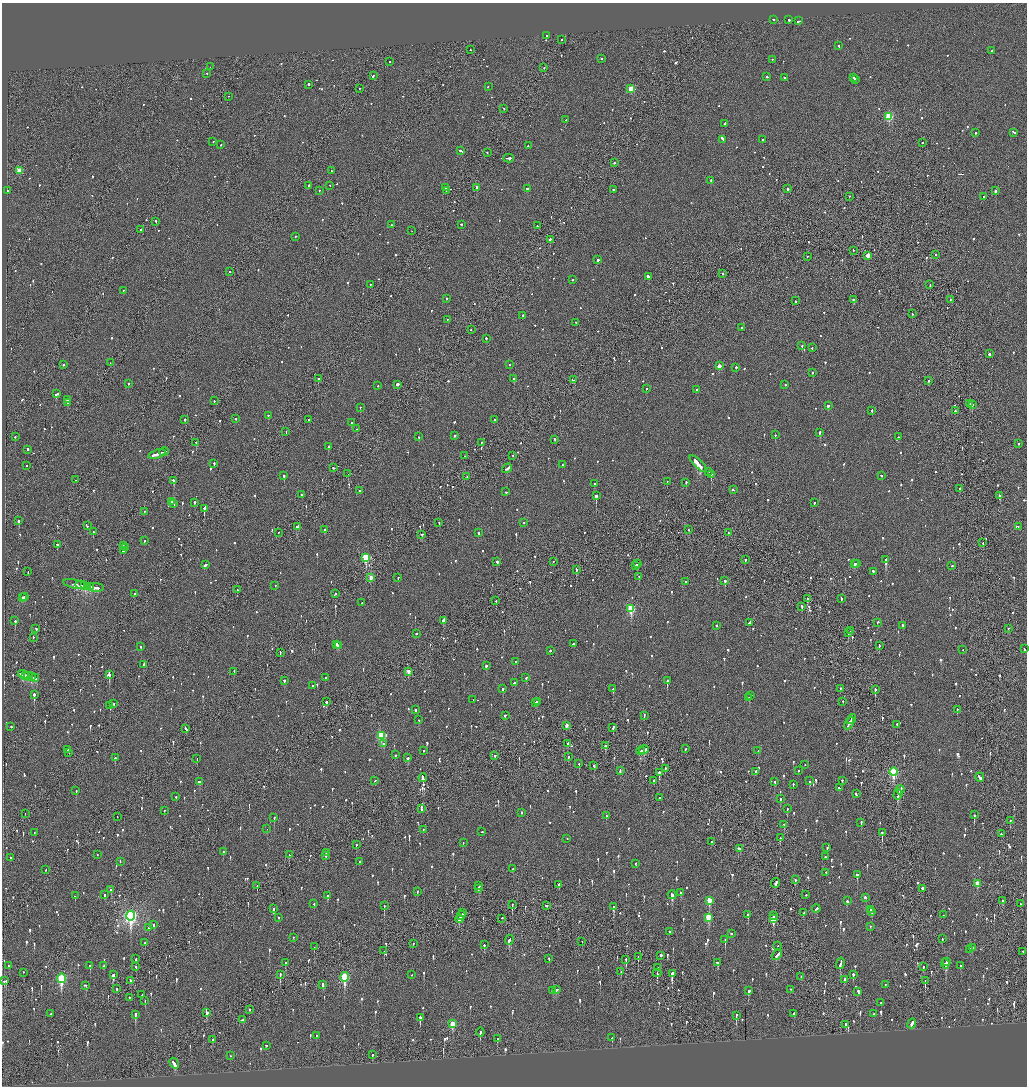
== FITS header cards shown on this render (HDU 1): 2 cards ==
NAXIS1  =                 2050
NAXIS2  =                 2168

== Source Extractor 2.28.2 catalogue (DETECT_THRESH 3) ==
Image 2050 x 2168 px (HDU 1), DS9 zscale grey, zoomed out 1/2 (1 PNG px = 2 x 2 image px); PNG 1029 x 1088 px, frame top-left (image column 2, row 2168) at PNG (2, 3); each listed source drawn as its Kron ellipse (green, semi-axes under 4 px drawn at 4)
Background -0.105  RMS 0.067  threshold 0.202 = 3 sigma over >= 5 px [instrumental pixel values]
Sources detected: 1381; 52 cannot appear on this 1/2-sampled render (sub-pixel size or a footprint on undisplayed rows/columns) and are neither listed nor drawn; of the other 1329, the 500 brightest by FLUX_AUTO listed and drawn (829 fainter detections omitted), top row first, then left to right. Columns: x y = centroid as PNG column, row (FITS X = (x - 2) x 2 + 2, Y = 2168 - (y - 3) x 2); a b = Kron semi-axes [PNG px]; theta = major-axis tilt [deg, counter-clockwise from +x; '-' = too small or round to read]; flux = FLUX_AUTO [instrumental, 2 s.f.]
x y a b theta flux
773 20 2 2 - 580
789 20 2 2 - 120
798 21 3 2 - 220
547 36 2 2 - 88
561 40 2 2 - 58
839 46 3 2 - 100
470 50 2 2 - 100
992 51 2 2 - 92
601 59 2 2 - 110
772 60 2 1 - 55
390 62 2 2 - 55
210 67 2 2 - 65
544 68 2 2 - 92
207 74 2 2 - 67
373 76 3 2 - 170
767 77 2 2 - 270
784 78 2 2 - 140
853 78 3 1 - 140
856 80 3 2 - 130
308 85 3 2 - 140
488 87 2 2 - 63
359 89 2 1 - 87
631 89 3 3 - 470
229 97 2 1 - 120
504 109 2 1 - 120
889 117 3 3 - 830
566 120 2 2 - 76
724 124 2 2 - 140
975 133 2 2 - 250
1014 133 4 2 - 140
723 140 4 2 - 280
763 140 2 2 - 260
213 142 2 1 - 96
922 143 2 2 - 65
221 145 2 2 - 93
528 146 2 2 - 54
461 151 4 2 - 130
487 153 2 2 - 62
508 159 5 2 - 240
614 163 2 2 - 160
19 171 3 3 - 300
331 171 2 2 - 60
711 181 2 2 - 180
309 186 2 2 - 350
330 186 2 2 - 58
445 188 2 2 - 110
477 188 2 2 - 1400
527 189 3 2 - 130
613 190 2 2 - 120
788 190 2 2 - 270
7 191 2 1 - 58
319 191 2 2 - 59
446 191 2 1 - 120
995 191 2 2 - 240
849 197 2 1 - 53
984 197 2 2 - 120
156 222 3 2 - 97
391 225 2 2 - 92
461 225 2 2 - 180
537 226 2 2 - 100
141 230 2 2 - 280
412 231 2 1 - 68
296 237 2 2 - 87
550 240 2 2 - 640
853 251 2 2 - 92
935 255 2 2 - 55
868 256 3 2 - 190
807 257 2 2 - 68
598 260 2 2 - 200
230 272 2 1 - 55
722 274 2 2 - 180
648 277 3 2 - 810
573 280 2 2 - 100
370 285 2 2 - 54
930 285 2 1 - 78
123 291 2 2 - 57
446 299 2 2 - 61
853 300 2 2 - 83
950 300 2 2 - 63
796 301 2 2 - 82
912 314 2 2 - 88
523 316 2 2 - 97
447 320 2 2 - 78
576 323 2 2 - 65
742 328 2 2 - 180
471 330 2 2 - 73
486 339 2 2 - 78
802 346 2 2 - 84
812 348 2 2 - 94
989 354 2 2 - 340
110 363 2 1 - 85
63 365 2 2 - 170
510 365 2 2 - 62
719 366 3 2 - 120
736 368 2 2 - 150
813 373 2 2 - 130
318 379 2 2 - 340
514 379 2 2 - 200
574 380 4 2 - 210
929 381 2 2 - 82
129 384 2 2 - 56
398 385 3 2 - 190
785 385 2 2 - 65
377 386 2 2 - 60
646 389 2 2 - 130
697 390 2 2 - 67
56 394 3 2 - 290
67 400 3 2 - 180
214 401 2 1 - 61
68 403 3 2 - 200
970 404 3 2 - 120
972 405 2 2 - 88
828 406 3 2 - 80
360 408 2 1 - 120
872 411 2 2 - 67
955 411 2 2 - 110
268 416 2 2 - 190
236 419 2 2 - 74
185 420 2 2 - 280
309 420 2 2 - 64
494 420 2 2 - 54
351 423 2 2 - 86
356 429 2 2 - 73
286 432 2 1 - 67
820 433 2 2 - 590
775 435 2 2 - 120
454 436 2 2 - 62
15 437 2 2 - 140
419 437 2 2 - 58
898 437 2 2 - 79
555 440 2 2 - 87
196 443 2 1 - 110
482 443 2 1 - 52
1018 444 2 2 - 69
328 447 2 2 - 130
28 450 2 2 - 170
164 452 5 2 - 200
157 454 9 2 18 470
464 456 2 2 - 61
513 456 2 2 - 63
214 464 3 2 - 180
698 464 11 2 -44 1700
563 465 2 2 - 55
27 466 2 2 - 54
333 468 3 2 - 74
507 469 5 2 - 240
708 472 2 2 - 150
348 474 2 1 - 58
711 475 2 1 - 280
284 476 2 2 - 310
882 476 2 2 - 80
467 477 2 1 - 57
75 480 2 2 - 58
174 481 2 2 - 380
667 482 2 2 - 92
686 483 2 2 - 70
594 484 2 2 - 140
960 489 2 2 - 98
733 490 3 2 - 350
360 491 2 2 - 170
506 492 2 2 - 300
302 495 3 2 - 91
596 496 2 2 - 770
1000 496 2 2 - 830
172 502 4 2 - 190
194 503 2 2 - 190
814 503 2 2 - 60
174 504 2 2 - 70
204 509 3 2 - 760
144 512 2 1 - 510
19 521 2 2 - 340
439 523 2 1 - 60
524 523 2 2 - 71
88 526 2 2 - 62
297 527 3 2 - 120
1018 527 2 1 - 190
324 530 2 2 - 210
689 530 2 1 - 95
93 532 2 2 - 94
278 533 2 2 - 81
478 533 2 2 - 180
728 533 2 1 - 69
422 535 2 2 - 56
144 541 2 2 - 90
983 543 2 2 - 87
57 545 2 2 - 170
123 546 2 2 - 90
125 548 2 1 - 60
123 551 2 2 - 330
366 558 3 3 - 950
745 560 2 2 - 85
886 560 2 2 - 1500
497 562 3 2 - 830
553 562 2 1 - 110
638 564 3 2 - 140
854 564 2 2 - 200
857 564 3 1 - 110
205 565 4 2 - 180
636 566 2 2 - 110
952 566 2 2 - 110
576 570 2 2 - 300
28 572 2 1 - 68
873 572 3 2 - 140
639 577 2 1 - 66
371 578 3 2 - 140
398 578 2 1 - 57
725 581 3 2 - 370
686 582 2 2 - 61
76 585 13 2 -12 380
80 585 5 1 - 170
85 586 2 2 - 260
275 586 2 2 - 57
87 587 3 2 - 190
90 587 3 2 - 150
95 588 8 2 -3 360
237 590 2 2 - 110
134 594 2 2 - 74
335 594 3 2 - 78
24 597 2 2 - 250
23 598 2 2 - 290
807 599 2 1 - 590
841 599 2 2 - 160
496 601 2 2 - 76
362 603 2 2 - 59
802 607 2 2 - 71
631 609 4 3 - 870
15 621 2 2 - 420
443 621 3 2 - 240
749 623 3 2 - 120
877 623 3 2 - 80
716 626 2 2 - 250
903 626 2 2 - 99
36 629 2 2 - 170
1008 629 2 2 - 77
850 631 3 2 - 61
848 633 2 2 - 150
416 634 2 2 - 300
33 638 2 1 - 84
573 644 2 2 - 210
337 645 3 2 - 140
339 646 2 1 - 58
879 646 2 2 - 76
141 647 2 2 - 96
1024 649 2 2 - 110
963 650 2 1 - 76
550 651 2 2 - 100
280 653 2 1 - 52
516 662 2 2 - 260
144 665 3 2 - 110
486 666 2 2 - 58
234 672 3 2 - 83
408 672 3 2 - 150
23 675 5 2 - 390
109 675 3 2 - 300
26 676 2 2 - 130
28 677 4 3 - 220
31 677 2 2 - 170
35 678 4 2 - 230
326 678 2 2 - 89
526 678 3 2 - 90
284 681 2 2 - 110
667 681 3 2 - 430
514 683 3 2 - 120
313 686 3 2 - 140
503 689 2 2 - 84
613 689 3 2 - 120
840 689 2 2 - 80
875 690 3 2 - 300
34 695 3 2 - 460
750 696 2 2 - 74
749 698 2 2 - 180
473 700 2 1 - 66
326 702 2 2 - 280
537 702 3 2 - 140
843 702 2 2 - 56
535 703 3 2 - 130
114 704 2 2 - 110
110 706 2 2 - 120
415 710 2 2 - 130
957 710 2 2 - 87
505 716 2 2 - 140
644 716 3 1 - 86
419 720 2 2 - 72
851 720 5 2 - 560
849 724 6 1 61 240
897 725 2 2 - 77
566 726 3 2 - 91
11 727 2 2 - 82
613 728 4 2 - 120
186 729 4 2 - 170
381 736 4 3 - 780
384 744 2 2 - 85
568 744 3 2 - 82
605 746 3 2 - 240
686 749 2 2 - 110
68 750 3 2 - 110
644 750 5 2 - 1600
423 751 2 2 - 53
641 751 4 2 - 1200
758 751 2 2 - 61
69 753 3 2 - 110
395 755 2 2 - 53
495 756 2 2 - 120
568 757 2 2 - 72
115 758 2 2 - 89
408 758 3 2 - 100
197 759 2 1 - 90
579 764 2 1 - 94
805 765 2 2 - 60
594 766 2 2 - 370
665 769 2 2 - 67
620 771 4 2 - 110
798 771 2 2 - 67
756 772 2 2 - 280
893 772 4 3 - 1200
659 773 3 2 - 710
423 778 4 2 - 520
980 778 5 2 - 360
375 781 3 2 - 83
654 781 2 2 - 420
809 781 2 2 - 54
842 781 2 2 - 76
200 782 3 2 - 140
774 782 2 2 - 56
793 785 2 2 - 54
839 788 2 2 - 77
900 790 4 2 - 200
76 791 2 2 - 59
856 794 3 2 - 200
898 795 5 2 - 300
176 797 2 2 - 70
659 798 2 2 - 70
780 799 2 2 - 71
421 809 4 2 - 260
787 809 2 2 - 90
164 811 2 2 - 78
521 813 2 2 - 64
25 814 2 1 - 75
974 815 3 2 - 300
606 816 2 2 - 54
117 817 2 1 - 53
274 818 3 2 - 160
1010 821 2 2 - 63
861 823 3 2 - 140
784 825 3 2 - 73
267 829 2 2 - 210
423 830 2 2 - 71
482 832 2 2 - 160
34 833 2 1 - 120
882 833 4 2 - 330
1001 834 2 2 - 64
780 838 2 1 - 160
567 839 2 1 - 58
711 842 2 2 - 94
463 843 2 2 - 60
356 845 2 2 - 79
827 848 2 2 - 71
739 849 3 2 - 270
223 852 2 2 - 130
326 853 3 2 - 160
97 855 2 1 - 120
289 855 2 2 - 65
325 856 2 1 - 63
825 857 2 1 - 250
11 858 2 2 - 54
120 862 2 2 - 120
359 862 2 2 - 87
635 864 2 2 - 87
513 869 3 1 - 65
46 870 2 1 - 58
826 873 2 2 - 54
857 875 2 2 - 340
795 880 2 2 - 84
776 883 5 2 - 190
977 884 4 3 - 190
559 885 3 2 - 160
257 886 3 1 - 65
479 886 2 2 - 89
478 889 2 2 - 91
922 889 3 2 - 410
111 890 3 2 - 94
417 892 2 2 - 71
681 893 2 2 - 170
105 895 3 2 - 220
672 895 4 2 - 530
806 895 2 2 - 55
75 896 2 2 - 130
328 896 2 2 - 110
865 898 3 2 - 130
709 901 4 3 - 300
847 901 2 2 - 130
1002 901 3 2 - 57
314 904 3 2 - 58
1021 904 2 1 - 71
512 905 2 1 - 120
384 906 2 1 - 250
546 906 2 2 - 90
613 907 3 2 - 160
274 909 3 2 - 160
816 909 4 2 - 140
870 910 2 2 - 52
872 912 3 2 - 72
463 913 3 1 - 120
804 913 4 2 - 150
748 915 2 2 - 150
943 915 2 1 - 55
131 916 5 4 - 3900
461 916 5 2 - 270
774 916 2 2 - 55
278 918 2 2 - 150
708 918 4 3 - 380
459 919 4 2 - 220
502 919 2 1 - 91
773 919 4 3 - 350
153 925 3 2 - 160
870 927 2 2 - 56
149 928 2 2 - 67
669 932 2 2 - 76
731 934 2 2 - 150
293 938 2 1 - 140
942 939 2 2 - 69
509 940 5 2 - 210
725 940 4 2 - 140
582 942 2 1 - 60
145 943 2 1 - 78
413 944 2 2 - 82
484 945 2 2 - 99
778 946 2 1 - 53
314 947 2 1 - 90
972 948 3 2 - 68
970 950 2 2 - 68
384 951 2 1 - 59
1023 952 2 2 - 270
777 955 6 2 43 250
661 956 2 2 - 320
638 957 3 1 - 62
136 959 3 2 - 75
549 959 3 1 - 79
626 960 3 2 - 140
946 962 2 2 - 290
285 963 2 2 - 160
718 963 3 3 - 110
840 964 6 2 76 300
945 964 5 2 - 120
9 966 2 2 - 71
90 966 2 2 - 340
104 966 2 2 - 69
960 966 2 2 - 90
136 967 3 2 - 60
923 967 3 2 - 68
657 968 2 2 - 79
621 972 2 1 - 86
23 973 2 1 - 110
657 973 4 1 - 340
672 974 3 2 - 660
113 975 3 2 - 88
280 975 3 2 - 160
411 975 2 1 - 55
853 975 2 2 - 160
344 977 5 3 - 1100
801 977 2 1 - 99
61 979 5 3 - 1300
844 980 2 2 - 95
4 981 2 2 - 55
131 981 3 2 - 59
925 981 2 1 - 260
322 985 4 2 - 130
885 985 2 2 - 57
86 986 3 2 - 170
117 989 2 2 - 85
556 990 3 2 - 170
791 990 2 2 - 74
553 991 3 2 - 190
748 991 3 2 - 190
858 992 2 2 - 380
142 995 2 1 - 53
129 998 2 1 - 60
145 1001 2 1 - 91
881 1003 2 2 - 54
249 1010 2 2 - 88
207 1013 3 2 - 260
51 1014 2 2 - 66
794 1014 2 2 - 260
874 1014 2 2 - 750
135 1015 4 2 - 300
736 1016 3 2 - 160
420 1018 3 2 - 190
242 1020 4 2 - 130
452 1024 4 3 - 360
912 1024 5 2 - 540
846 1025 3 2 - 110
480 1032 4 2 - 230
316 1036 2 2 - 84
612 1038 2 2 - 190
497 1039 3 2 - 77
213 1040 3 2 - 78
266 1046 2 2 - 53
372 1055 2 2 - 100
230 1056 2 2 - 180
174 1064 6 2 -58 260
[829 fainter detections neither listed nor drawn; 52 sub-pixel or undisplayed-footprint detections neither listed nor drawn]